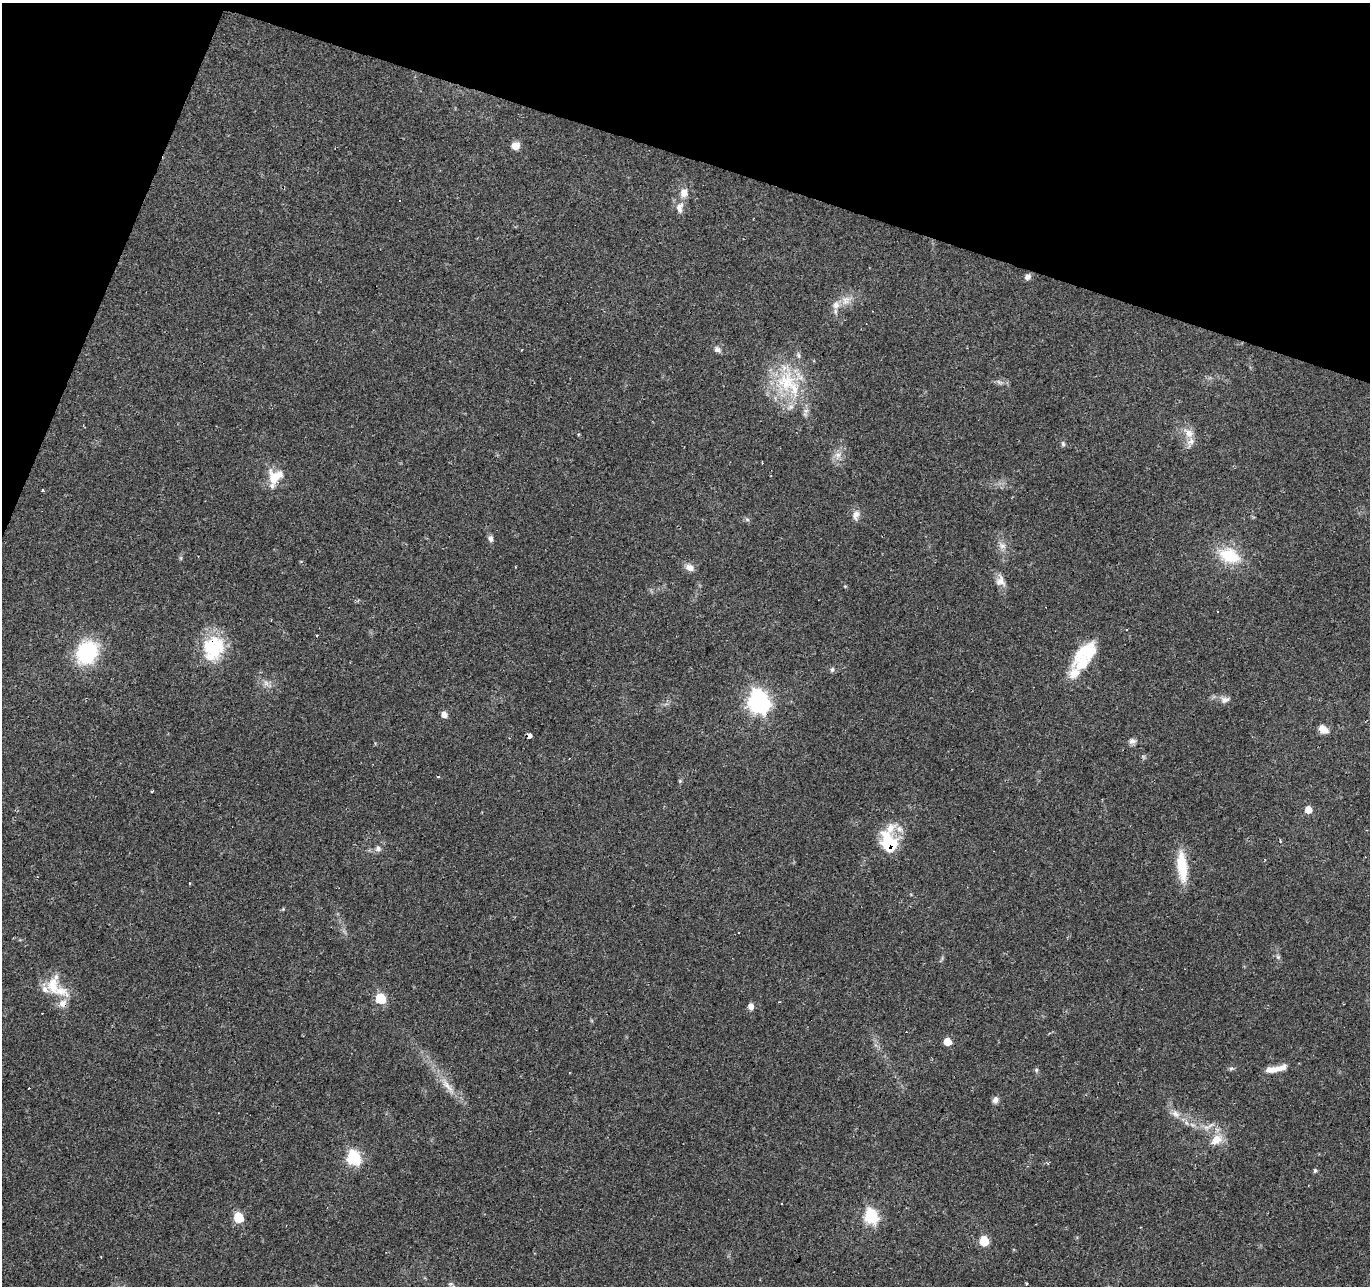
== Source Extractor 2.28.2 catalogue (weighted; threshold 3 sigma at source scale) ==
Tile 2 of 4 x 4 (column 2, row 1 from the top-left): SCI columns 1369-2736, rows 4060-5343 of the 5474 x 5616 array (HDU 1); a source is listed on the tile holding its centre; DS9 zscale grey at full resolution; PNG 1372 x 1288 px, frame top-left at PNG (2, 3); no overlay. Shown black and unused: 16% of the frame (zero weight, under 2 of 3 exposures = <1% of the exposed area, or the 3 px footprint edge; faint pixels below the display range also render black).
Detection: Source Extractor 2.28.2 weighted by HDU 2 'WHT'; one run over the whole footprint, this tile lists its part. Background 0.066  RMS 0.0056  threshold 0.025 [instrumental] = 3 sigma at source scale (4.5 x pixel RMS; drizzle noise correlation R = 1.50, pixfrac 1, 0.0396/0.0396 arcsec/px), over >= 5 px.
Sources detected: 87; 9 cosmic-ray / hot-pixel residue — not listed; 14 inside a brighter listed object's ellipse — not listed separately; the other 64 listed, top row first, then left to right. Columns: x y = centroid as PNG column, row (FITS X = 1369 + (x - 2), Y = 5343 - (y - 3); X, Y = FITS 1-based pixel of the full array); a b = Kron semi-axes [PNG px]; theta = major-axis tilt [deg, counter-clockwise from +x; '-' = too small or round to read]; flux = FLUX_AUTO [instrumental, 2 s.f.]
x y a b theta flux
515 146 9 8 - 4.1
684 193 14 11 83 4.5
680 208 16 9 81 4.1
1027 277 9 6 19 2.1
847 299 9 5 -35 2.3
836 305 11 9 78 4.2
522 350 3 3 - 1.4
717 350 8 6 -27 2.3
786 382 33 29 67 35
999 382 10 5 -26 1.7
806 411 7 6 - 1.8
1189 433 13 11 -46 5.4
1063 444 7 5 -86 1.1
838 455 10 7 -14 2.8
275 477 20 16 58 12
42 490 3 3 - 0.81
856 515 15 8 76 3.3
491 539 9 6 -81 1.9
1002 546 11 8 -27 3
1229 556 25 15 -21 22
690 567 12 9 -19 3.3
1000 581 16 13 -81 4.5
1217 611 3 3 - 0.8
214 650 32 25 -11 25
87 652 18 15 61 52
1087 652 34 18 33 20
832 670 7 5 75 1.1
266 683 8 6 -46 2.1
1225 700 12 8 14 2.8
759 702 9 8 - 310
444 715 6 5 - 3.8
1323 729 11 7 -42 5
529 736 4 3 - 21
1132 741 9 8 - 2
438 777 4 3 - 1.7
680 781 6 4 -47 0.64
1308 810 5 5 - 6.1
890 845 24 18 12 17
378 848 7 6 - 1.7
1182 866 37 11 -85 17
283 909 4 4 - 0.54
738 932 2 2 - 0.48
53 985 24 15 -86 13
380 998 6 6 - 27
751 1006 7 6 - 2.8
947 1041 5 5 - 8.7
1231 1068 7 4 1 0.99
1275 1069 26 6 11 7.5
1036 1070 6 5 - 0.87
448 1086 28 7 -50 7.4
29 1088 2 2 - 0.39
995 1100 9 7 57 2.2
218 1113 3 2 - 0.37
1175 1114 13 9 -37 3.9
1187 1123 7 4 -70 1.1
1206 1127 10 5 4 2.3
1216 1140 18 13 40 7.9
353 1158 7 6 - 83
1315 1170 6 5 - 1
871 1216 7 6 - 82
238 1217 6 6 - 24
984 1241 6 6 - 23
101 1257 3 2 - 0.42
450 1284 7 5 11 0.98
Overlapping masked pixels (flux is a lower limit): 4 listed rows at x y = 214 650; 759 702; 529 736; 890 845